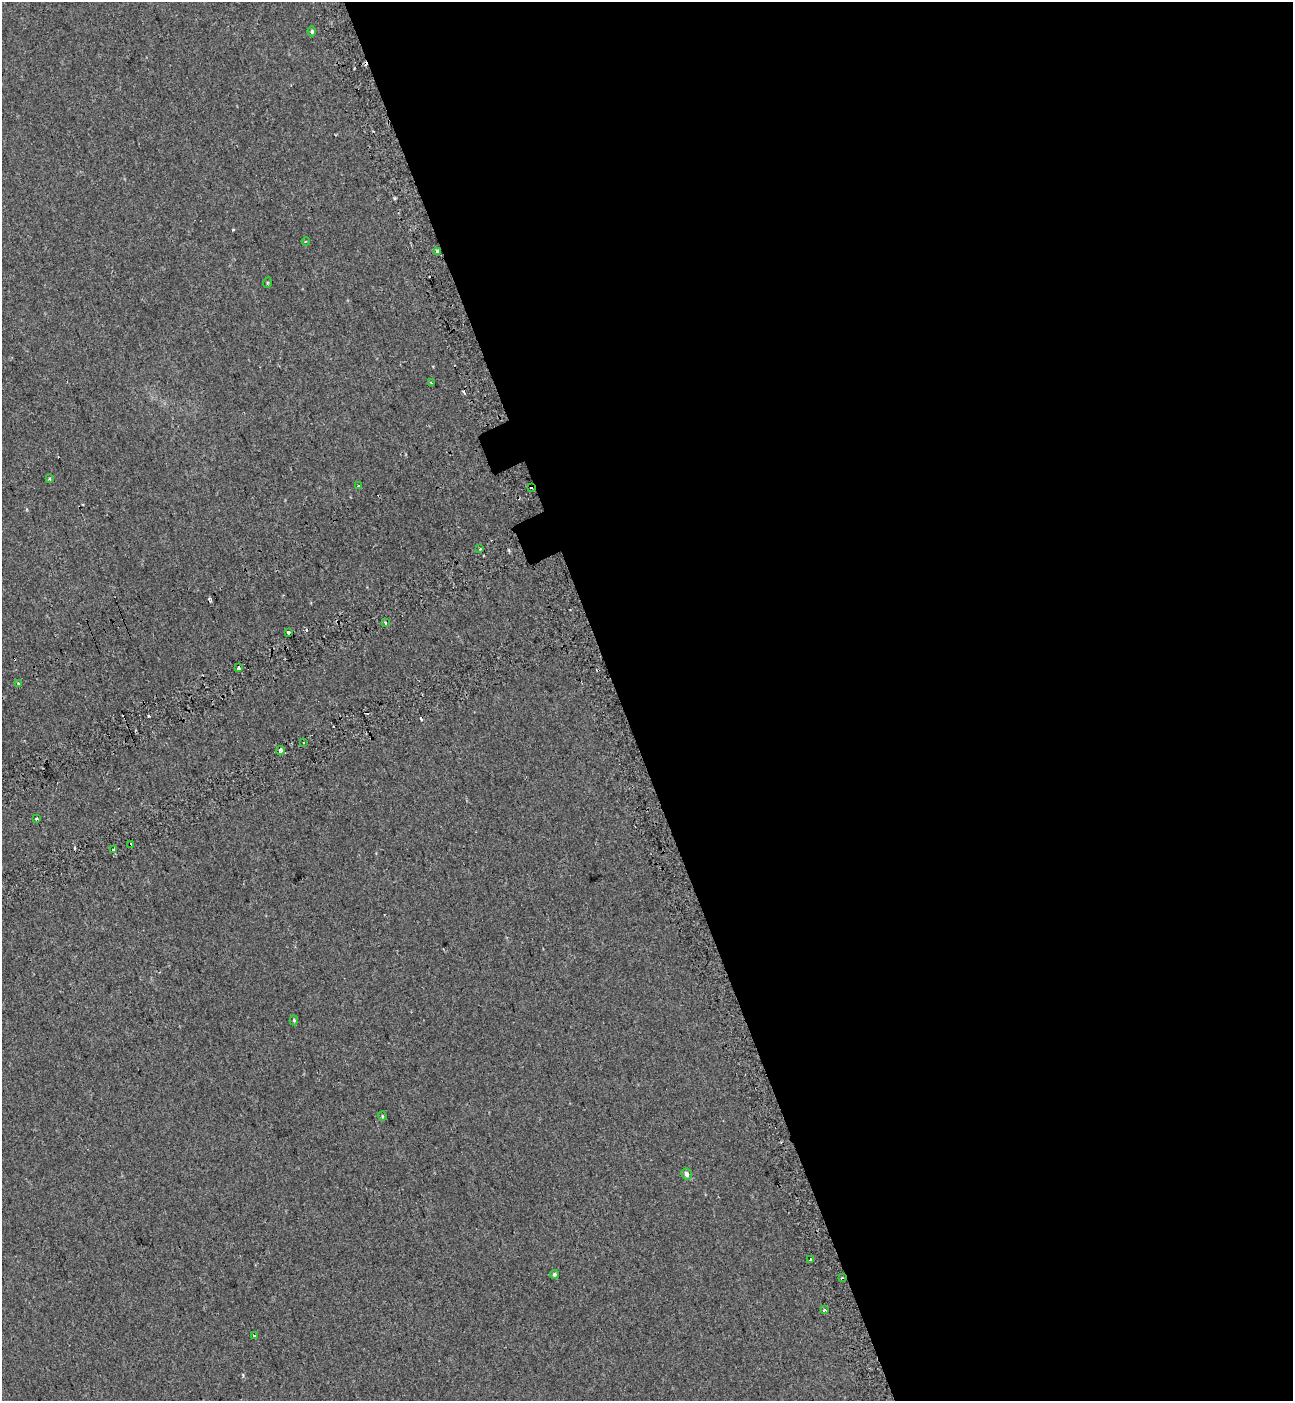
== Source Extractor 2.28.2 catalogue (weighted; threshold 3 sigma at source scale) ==
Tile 8 of 4 x 4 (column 4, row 2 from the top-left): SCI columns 4106-5396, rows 2897-4295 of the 5576 x 5797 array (HDU 1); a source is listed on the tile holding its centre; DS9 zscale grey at full resolution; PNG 1295 x 1403 px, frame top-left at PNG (2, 2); each listed source drawn as its Kron ellipse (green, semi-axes under 4 px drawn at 4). Shown black and unused: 52% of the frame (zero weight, under 2 of 3 exposures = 6% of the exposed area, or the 3 px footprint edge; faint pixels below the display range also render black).
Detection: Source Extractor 2.28.2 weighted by HDU 2 'WHT'; one run over the whole footprint, this tile lists its part. Background 0.00339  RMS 0.0079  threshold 0.0356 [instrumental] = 3 sigma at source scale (4.5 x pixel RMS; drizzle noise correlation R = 1.50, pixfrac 1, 0.0396/0.0396 arcsec/px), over >= 5 px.
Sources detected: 36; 10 cosmic-ray / hot-pixel residue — neither listed nor drawn; the other 26 listed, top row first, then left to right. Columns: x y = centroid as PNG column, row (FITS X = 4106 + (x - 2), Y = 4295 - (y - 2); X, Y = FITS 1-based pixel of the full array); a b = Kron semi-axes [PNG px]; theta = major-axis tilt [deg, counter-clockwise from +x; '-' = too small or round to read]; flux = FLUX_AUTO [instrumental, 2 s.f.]
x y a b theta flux
312 31 5 4 - 1.3
306 241 4 3 - 0.89
437 252 3 3 - 6.1
267 283 5 3 - 0.77
431 383 4 3 - 3
50 479 3 3 - 2
359 486 3 3 - 2.5
532 488 4 3 - 5.3
480 549 3 2 - 0.93
385 623 4 3 - 1.1
288 633 3 3 - 12
239 668 3 3 - 14
18 683 3 2 - 2.2
304 742 2 2 - 0.98
280 750 4 3 - 5.7
36 818 3 3 - 3
130 845 3 3 - 2.2
114 850 3 3 - 3
294 1020 5 4 - 1.2
382 1116 4 4 - 0.86
687 1174 6 5 - 3.7
810 1259 3 3 - 6.1
554 1274 5 4 - 1.5
842 1278 3 2 - 0.93
825 1310 3 3 - 11
254 1336 3 3 - 4.1
Overlapping masked pixels (flux is a lower limit): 5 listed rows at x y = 437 252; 532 488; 130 845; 114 850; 842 1278